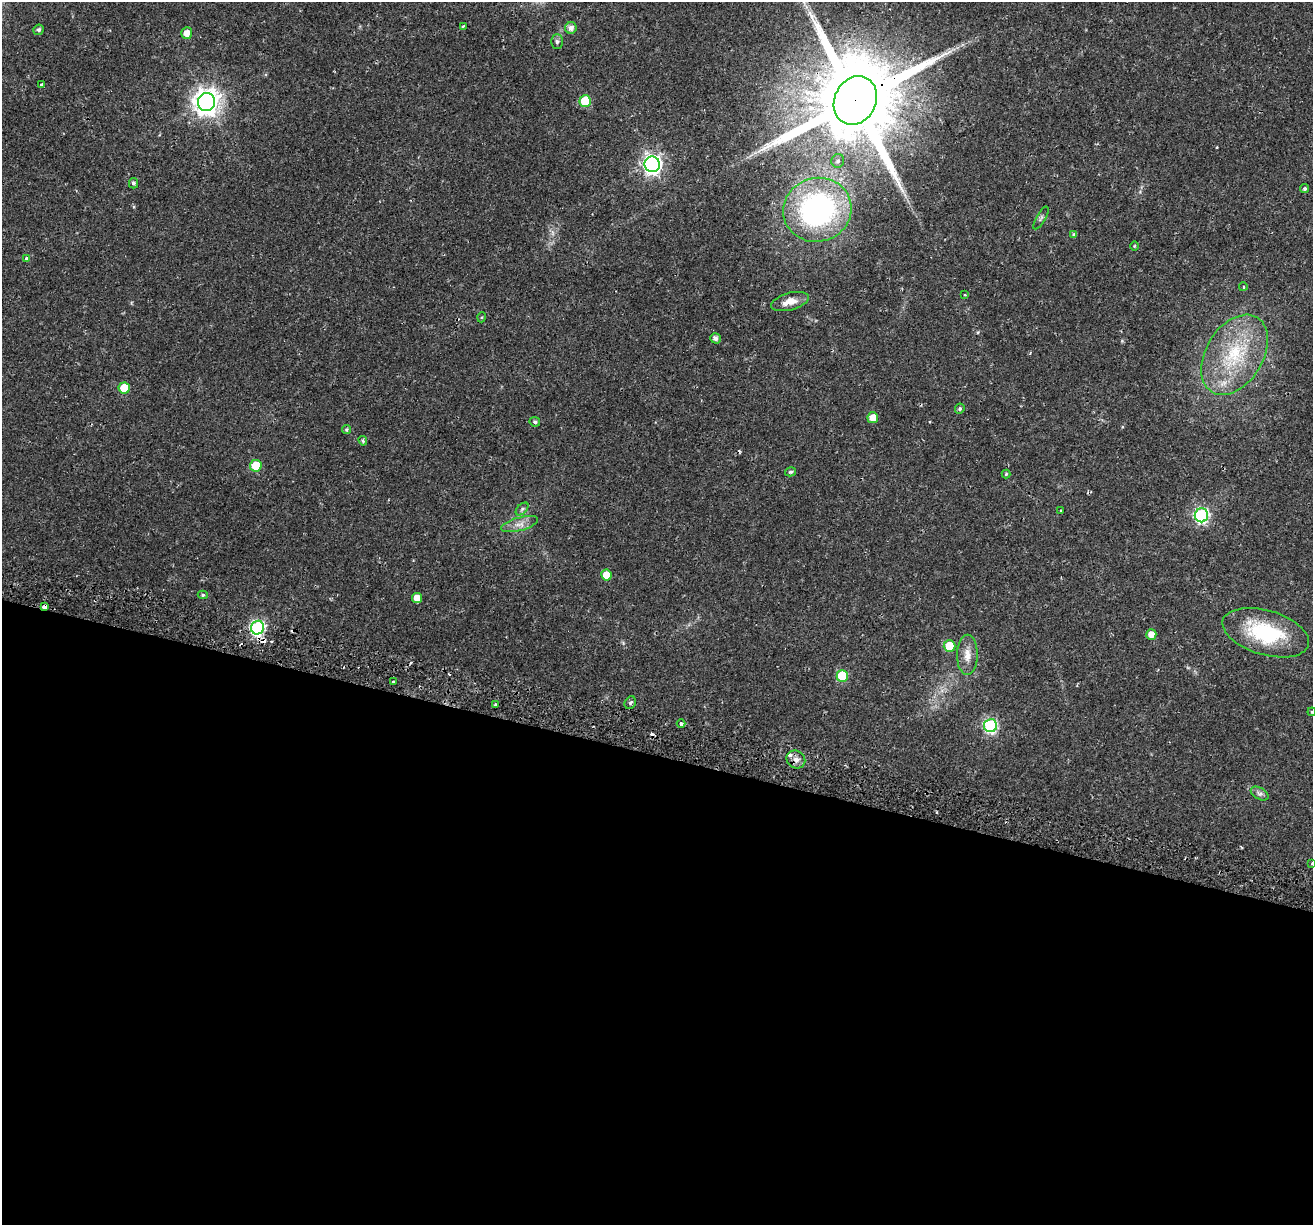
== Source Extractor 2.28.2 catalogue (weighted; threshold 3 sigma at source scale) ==
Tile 14 of 4 x 4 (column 2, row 4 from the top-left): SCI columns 1388-2698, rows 355-1577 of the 5386 x 5541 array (HDU 1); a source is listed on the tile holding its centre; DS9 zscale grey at full resolution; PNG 1315 x 1227 px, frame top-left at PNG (2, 2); each listed source drawn as its Kron ellipse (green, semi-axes under 4 px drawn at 4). Shown black and unused: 38% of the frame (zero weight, under 2 of 3 exposures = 5% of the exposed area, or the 3 px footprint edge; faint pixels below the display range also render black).
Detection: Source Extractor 2.28.2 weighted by HDU 2 'WHT'; one run over the whole footprint, this tile lists its part. Background 0.021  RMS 0.003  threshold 0.0135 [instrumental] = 3 sigma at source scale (4.5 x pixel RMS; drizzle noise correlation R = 1.50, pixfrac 1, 0.0396/0.0396 arcsec/px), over >= 5 px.
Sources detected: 65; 8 cosmic-ray / hot-pixel residue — neither listed nor drawn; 1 inside a brighter listed object's ellipse — not listed separately; the other 56 listed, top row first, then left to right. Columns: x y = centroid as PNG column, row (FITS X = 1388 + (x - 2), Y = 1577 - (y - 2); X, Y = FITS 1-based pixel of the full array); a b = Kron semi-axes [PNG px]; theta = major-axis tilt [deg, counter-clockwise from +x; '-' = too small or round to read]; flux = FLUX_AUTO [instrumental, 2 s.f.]
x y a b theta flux
463 27 4 3 - 0.46
571 28 6 5 - 1.5
39 30 5 5 - 0.71
187 33 6 5 - 2.9
557 42 7 5 -89 0.63
41 85 3 3 - 0.73
855 100 25 20 64 5800
585 101 6 6 - 13
206 102 9 8 - 280
838 161 7 6 - 0.91
652 164 8 7 - 130
133 183 5 4 - 0.63
1305 189 4 4 - 0.45
817 210 34 32 17 63
1041 218 13 4 59 0.79
1074 235 4 4 - 0.57
1135 246 4 3 - 0.26
26 258 3 3 - 4.6
1243 287 4 3 - 0.42
965 295 3 3 - 0.29
790 301 19 8 15 3.1
482 317 5 3 - 0.28
715 338 5 5 - 1.2
1235 355 44 28 58 23
124 388 5 5 - 6.8
960 409 5 4 - 0.55
873 418 5 5 - 3.6
535 422 5 4 - 0.66
346 430 4 4 - 0.46
363 441 5 4 - 0.55
256 466 6 5 - 8.9
791 472 5 4 - 0.56
1006 474 4 4 - 0.37
522 509 8 4 45 0.69
1061 510 2 2 - 0.25
1201 515 7 6 - 49
519 524 19 6 15 2.4
606 575 5 5 - 4.3
203 595 5 4 - 0.48
417 598 5 5 - 3.1
45 606 4 3 - 4.4
258 628 7 6 - 59
1266 633 44 22 -16 24
1151 634 5 5 - 2.7
949 646 6 6 - 10
967 655 20 10 89 3.2
842 676 6 6 - 15
393 682 3 3 - 2
630 703 6 5 - 0.7
495 704 3 2 - 0.46
1312 712 4 3 - 0.22
681 723 4 3 - 2.2
990 726 6 6 - 44
796 760 10 8 -32 1.7
1260 793 9 5 -30 0.91
1312 863 3 2 - 0.27
Overlapping masked pixels (flux is a lower limit): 4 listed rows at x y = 855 100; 45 606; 258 628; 796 760
Isophote crosses this tile's border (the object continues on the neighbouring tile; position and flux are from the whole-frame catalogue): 2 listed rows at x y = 1312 712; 1312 863